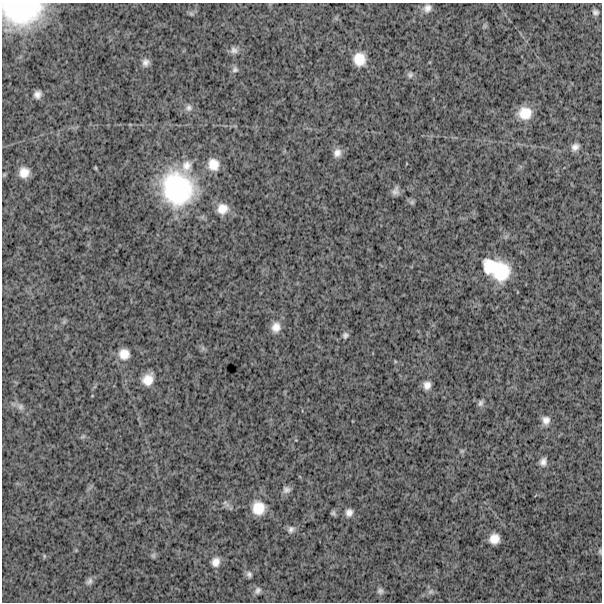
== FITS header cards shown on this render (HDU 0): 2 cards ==
NAXIS1  =                  600
NAXIS2  =                  600

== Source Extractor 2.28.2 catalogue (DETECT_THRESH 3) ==
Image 600 x 600 px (HDU 0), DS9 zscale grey, 1 PNG px = 1 image px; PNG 604 x 604 px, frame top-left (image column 1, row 600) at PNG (2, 3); no overlay
Background 1720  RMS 260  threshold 786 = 3 sigma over >= 5 px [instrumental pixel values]
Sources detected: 49; all 49 listed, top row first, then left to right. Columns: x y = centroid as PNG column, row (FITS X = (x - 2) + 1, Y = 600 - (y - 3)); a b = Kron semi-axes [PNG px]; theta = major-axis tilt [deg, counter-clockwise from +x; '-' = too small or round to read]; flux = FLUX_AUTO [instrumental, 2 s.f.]
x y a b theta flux
427 8 11 10 - 1.1e+05
23 11 28 18 4 8.2e+05
595 12 7 6 - 5.0e+04
191 14 7 4 -2 3.5e+04
234 50 11 9 -7 8.7e+04
359 59 12 11 - 2.9e+05
146 62 10 8 76 8.9e+04
235 69 9 8 - 5.7e+04
410 75 8 8 - 5.4e+04
37 94 10 9 - 9.9e+04
189 108 9 8 - 7.2e+04
525 113 15 14 - 3.3e+05
575 147 10 8 35 9.0e+04
337 153 11 9 72 1.2e+05
213 164 13 11 -70 2.4e+05
186 166 18 14 68 2.4e+05
24 172 9 9 - 1.9e+05
177 188 41 36 -60 2.3e+06
395 191 10 8 70 8.3e+04
412 202 7 6 - 3.8e+04
222 209 14 13 - 2.2e+05
497 269 26 16 -27 9.3e+05
276 327 13 11 84 1.7e+05
345 335 7 7 - 5.0e+04
124 354 13 12 - 2.0e+05
148 379 13 10 58 2.4e+05
427 385 9 8 - 1.1e+05
480 403 9 6 57 5.0e+04
20 407 11 8 -51 8.0e+04
546 420 10 9 - 1.1e+05
83 436 6 4 19 2.6e+04
462 451 6 5 - 2.9e+04
543 462 9 8 - 9.0e+04
286 490 9 9 - 7.2e+04
225 502 7 6 - 4.4e+04
258 508 15 14 - 3.4e+05
349 512 9 8 - 9.4e+04
333 513 6 4 -54 3.8e+04
291 529 10 8 51 7.3e+04
494 539 9 9 - 1.9e+05
600 551 9 3 90 2.7e+04
44 556 6 4 -72 1.8e+04
153 556 8 6 -89 3.4e+04
216 562 11 10 - 1.3e+05
249 574 8 6 -71 5.3e+04
89 581 10 7 53 6.3e+04
258 590 10 7 52 6.5e+04
380 591 8 7 - 5.4e+04
431 592 9 6 34 5.3e+04
At the frame edge (FLAGS 8, measured only in part): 1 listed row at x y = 23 11